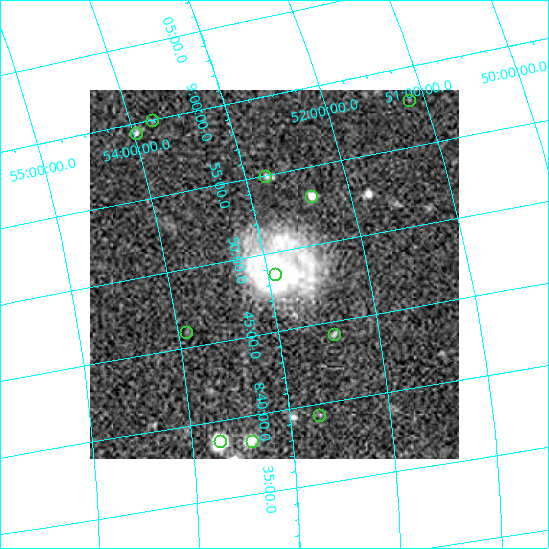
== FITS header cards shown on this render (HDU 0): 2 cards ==
NAXIS1  =                  369
NAXIS2  =                  369

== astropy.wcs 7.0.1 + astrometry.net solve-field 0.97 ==
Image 369 x 369 px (HDU 0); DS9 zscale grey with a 90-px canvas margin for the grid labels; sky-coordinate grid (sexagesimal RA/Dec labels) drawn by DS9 from the SOLVED WCS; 11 Tycho-2 reference stars matched to detected sources circled (green)
Header WCS: none
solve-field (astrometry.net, Tycho-2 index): SOLVED blind (the file carries no WCS)
Solved WCS: RA---TAN-SIP/DEC--TAN-SIP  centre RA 08:48:39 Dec +52:56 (132.16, +52.94 deg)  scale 36.4 x 35 arcsec/px (non-square pixels)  FOV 223.7' x 215.4'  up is +102 deg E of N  parity flipped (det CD > 0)
(file carries no celestial WCS; the grid is the blind solution)
Tycho-2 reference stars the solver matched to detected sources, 11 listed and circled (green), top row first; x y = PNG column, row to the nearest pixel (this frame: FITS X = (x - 90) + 1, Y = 369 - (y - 90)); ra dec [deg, ICRS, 3 dp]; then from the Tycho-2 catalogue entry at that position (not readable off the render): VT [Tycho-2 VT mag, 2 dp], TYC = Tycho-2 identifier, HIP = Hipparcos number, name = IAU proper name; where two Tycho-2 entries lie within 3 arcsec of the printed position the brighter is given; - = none
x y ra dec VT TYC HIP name
409 100 134.481 +51.154 8.81 3423-1459-1 44023 -
152 120 134.989 +53.779 8.30 3805-1519-1 - -
136 133 134.849 +53.972 8.95 3805-1838-1 44140 -
265 176 133.739 +52.795 7.28 3805-1594-1 43770 -
311 196 133.275 +52.390 6.97 3423-573-1 43625 -
275 274 132.165 +52.929 8.56 3798-1425-1 43250 -
186 332 131.493 +53.916 8.64 3798-1185-1 43016 -
334 334 131.042 +52.446 8.63 3422-102-1 42870 -
319 415 129.823 +52.712 6.02 3798-2186-1 42452 -
220 441 129.668 +53.723 8.40 3798-607-1 42393 -
252 441 129.592 +53.402 5.75 3798-337-1 42372 -